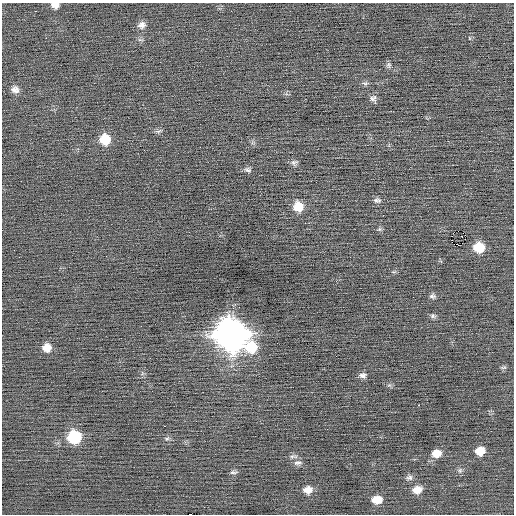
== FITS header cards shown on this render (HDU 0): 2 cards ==
NAXIS1  =                  512 / Axis length
NAXIS2  =                  512 / Axis length

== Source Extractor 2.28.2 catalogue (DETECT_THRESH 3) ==
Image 512 x 512 px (HDU 0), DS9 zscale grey, 1 PNG px = 1 image px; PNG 516 x 516 px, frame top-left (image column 1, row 512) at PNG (2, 3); no overlay
Background -0.0086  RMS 0.74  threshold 2.21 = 3 sigma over >= 5 px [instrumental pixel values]
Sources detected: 40; all 40 listed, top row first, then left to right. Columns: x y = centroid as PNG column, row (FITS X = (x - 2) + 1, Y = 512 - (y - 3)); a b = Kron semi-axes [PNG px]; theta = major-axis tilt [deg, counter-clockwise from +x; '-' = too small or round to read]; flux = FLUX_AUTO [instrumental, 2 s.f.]
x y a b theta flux
55 5 9 6 -10 260
35 11 3 2 - 51
142 25 11 9 25 260
46 38 2 2 - 190
389 65 8 6 77 120
365 83 11 4 1 110
15 89 10 9 - 270
373 98 10 9 - 190
159 131 9 5 26 110
105 139 11 11 - 1100
294 162 10 6 19 140
248 170 10 6 -26 140
377 200 11 7 -9 160
298 207 11 10 - 820
380 229 7 4 71 87
458 231 2 2 - 600
465 235 2 2 - 620
461 236 2 2 - 120
479 247 10 9 - 1200
432 296 8 7 - 140
433 316 8 6 -16 120
231 334 14 13 - 72000
47 347 10 10 - 470
251 347 14 14 - 1400
503 367 8 4 1 86
363 375 9 7 -8 180
419 405 2 2 - 34
164 426 2 2 - 190
74 437 10 10 - 3100
167 439 7 4 1 86
480 451 9 7 10 680
436 453 11 8 12 550
297 463 11 5 5 160
460 470 7 6 - 120
233 472 10 5 -1 110
409 477 9 8 - 160
308 490 10 8 6 410
417 490 11 9 12 450
377 500 10 7 4 640
190 514 4 2 - 1900
At the frame edge (FLAGS 8, measured only in part): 2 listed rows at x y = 55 5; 190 514